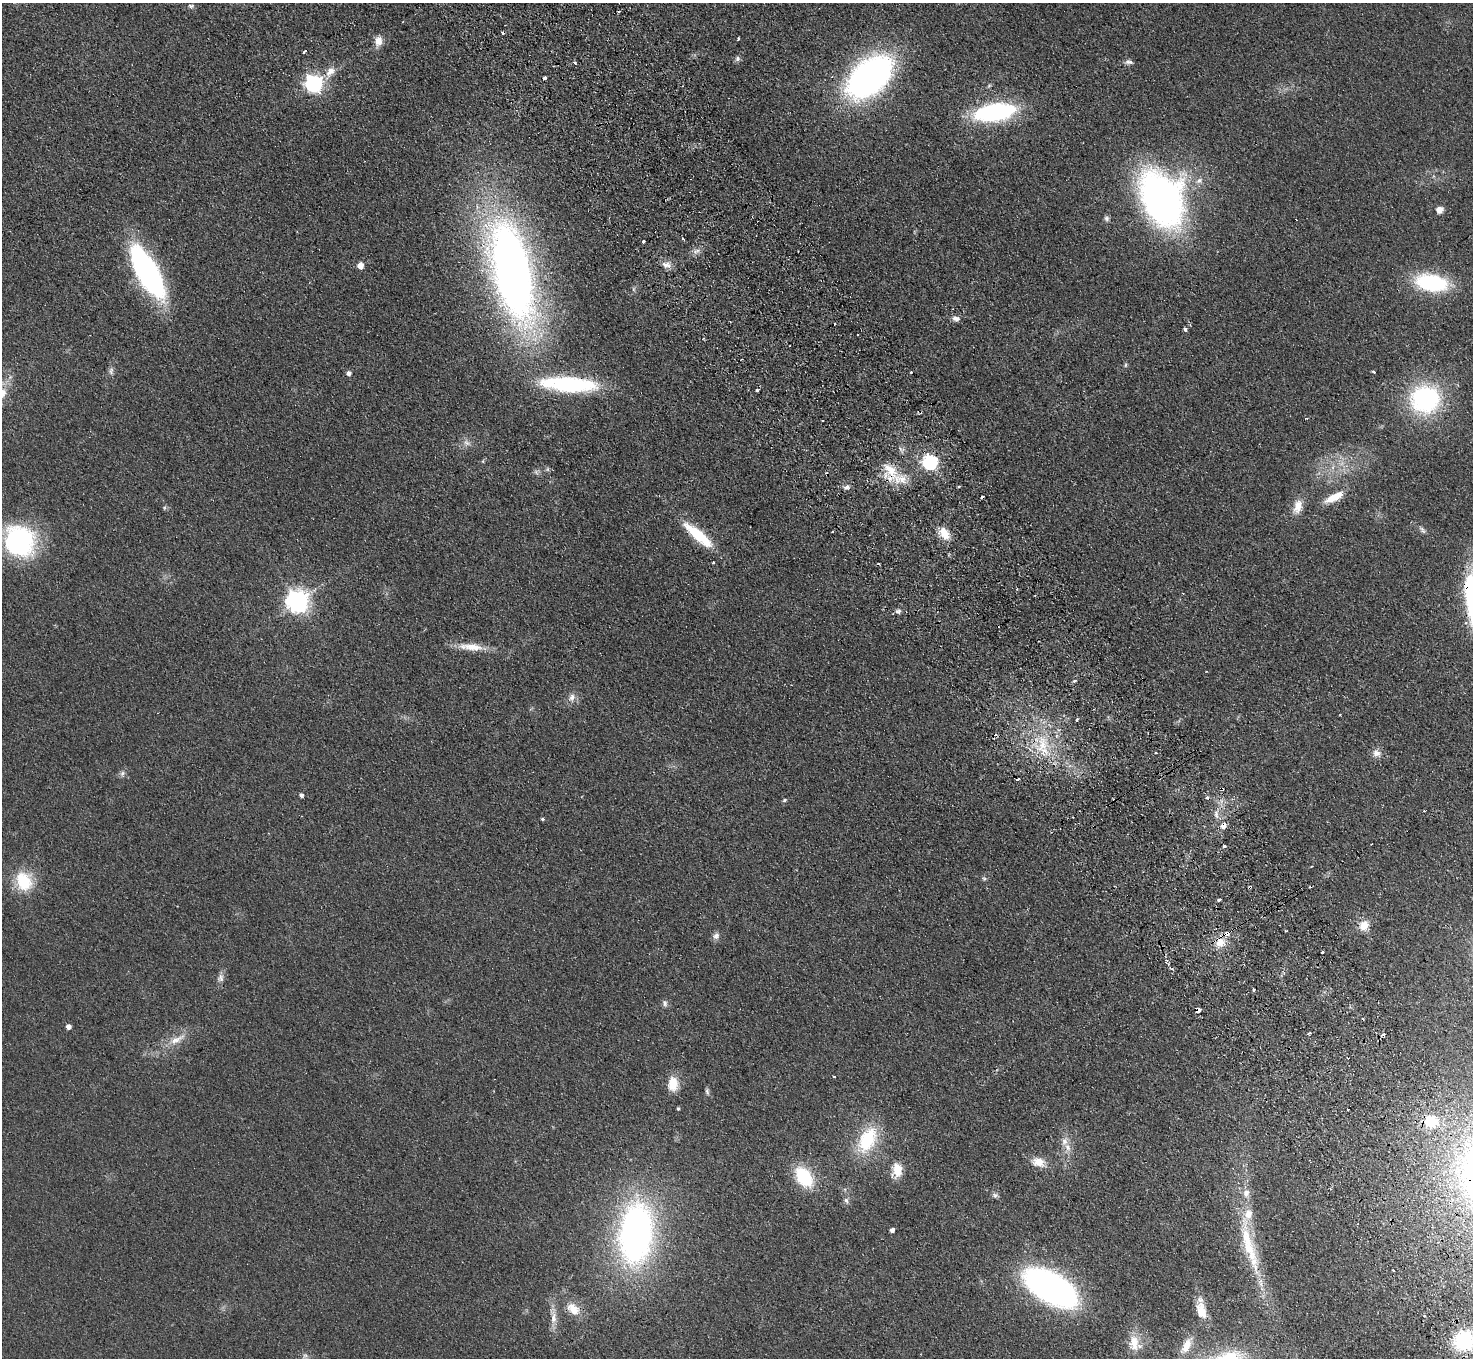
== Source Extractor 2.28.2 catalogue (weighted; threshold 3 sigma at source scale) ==
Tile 6 of 4 x 4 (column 2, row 2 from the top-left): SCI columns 1522-2992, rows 2907-4262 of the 5984 x 5950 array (HDU 1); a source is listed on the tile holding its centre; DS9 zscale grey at full resolution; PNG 1475 x 1360 px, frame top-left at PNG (2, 3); no overlay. Shown black and unused: <1% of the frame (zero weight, under 2 of 3 exposures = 3% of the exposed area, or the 3 px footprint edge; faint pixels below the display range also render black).
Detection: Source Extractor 2.28.2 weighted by HDU 2 'WHT'; one run over the whole footprint, this tile lists its part. Background 0.0733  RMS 0.01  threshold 0.0457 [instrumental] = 3 sigma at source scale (4.5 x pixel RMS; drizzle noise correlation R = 1.50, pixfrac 1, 0.05/0.05 arcsec/px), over >= 5 px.
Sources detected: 133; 14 cosmic-ray / hot-pixel residue — not listed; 5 inside a brighter listed object's ellipse — not listed separately; the other 114 listed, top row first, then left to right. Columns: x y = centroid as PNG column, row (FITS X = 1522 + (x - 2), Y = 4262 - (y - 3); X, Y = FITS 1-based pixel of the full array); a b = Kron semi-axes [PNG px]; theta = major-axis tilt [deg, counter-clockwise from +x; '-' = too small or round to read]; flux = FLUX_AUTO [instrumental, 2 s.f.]
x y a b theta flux
191 6 8 5 4 2.3
619 12 3 2 - 1.6
738 38 3 3 - 4.4
378 41 12 9 81 8.8
304 52 5 3 - 6.4
737 59 7 6 - 2.8
575 62 3 3 - 2.7
1129 62 11 6 -1 3.5
330 72 17 10 50 11
870 77 43 26 42 360
545 78 3 3 - 6.1
313 83 8 8 - 260
989 86 6 4 20 1.3
995 112 36 15 9 150
1199 181 11 8 27 5.7
1162 199 42 28 -66 550
1439 210 8 7 - 6.3
1107 218 7 6 - 2.5
683 239 3 2 - 1.5
644 241 3 3 - 5.7
697 251 11 4 23 3.5
360 265 5 5 - 9.9
666 265 12 8 -9 6.6
511 271 100 36 -77 700
147 272 56 20 -60 220
1431 282 32 16 -10 87
633 289 7 4 -90 1.6
956 318 10 7 -10 4.2
835 324 3 2 - 1.6
1185 329 4 3 - 6.4
1125 365 6 4 89 1.4
111 371 12 5 87 3.3
1374 372 3 3 - 2.5
348 373 5 5 - 3.4
569 384 58 15 -3 110
757 390 4 3 - 4.5
1425 399 22 20 -2 170
1306 418 3 2 - 0.83
467 443 12 7 -29 4.7
901 449 12 5 -14 3.5
930 462 7 7 - 220
891 470 28 13 -53 25
846 487 7 5 15 3
1334 497 25 8 27 17
1298 506 19 11 73 12
164 508 6 4 72 1.3
1422 530 10 5 -53 2.7
944 533 16 9 -54 16
698 535 39 10 -41 44
19 542 32 29 -60 160
713 562 3 3 - 2.7
1017 589 3 3 - 1.2
297 601 8 8 - 660
898 611 9 5 15 3.1
471 647 34 9 -5 18
1074 681 4 3 - 2.9
572 697 12 9 68 5.8
1077 719 3 3 - 2.8
1043 745 21 11 61 23
1156 753 3 3 - 1.9
1376 753 11 9 -24 6.2
122 773 8 6 48 2.9
1222 789 4 3 - 1.7
301 795 5 4 - 2.9
1207 798 5 4 - 1.8
784 800 6 4 29 1.5
1424 811 2 2 - 1.2
1216 814 11 5 -75 4.4
542 819 4 3 - 1.4
1223 826 9 7 44 5.1
1371 844 3 2 - 0.73
1224 846 3 3 - 3.5
984 879 6 5 - 1.6
24 881 27 20 -66 35
1250 887 3 3 - 2.4
1219 900 4 3 - 2.4
1364 925 14 11 49 11
1226 934 4 3 - 17
716 936 10 8 38 4.2
1220 942 14 13 - 13
1322 952 3 2 - 1.5
1167 961 6 3 52 1.7
1172 969 6 3 -19 1.2
221 978 12 7 85 4.8
1254 989 3 3 - 3
665 1003 10 6 -77 2.9
1198 1010 4 3 - 15
68 1026 5 4 - 5
1309 1033 4 2 - 1.7
1383 1035 4 3 - 3.3
177 1039 28 9 28 14
673 1084 17 11 -88 17
707 1091 8 5 -79 2.3
678 1109 4 3 - 1.4
1348 1109 3 3 - 2.1
1431 1121 14 12 -12 31
867 1140 35 20 64 54
1067 1147 13 8 -74 7.1
1038 1162 16 12 -14 12
897 1170 17 12 -88 16
804 1177 24 15 -54 50
995 1195 8 7 - 2.7
846 1200 8 6 -71 3
892 1230 4 4 - 3.7
635 1234 46 24 85 450
1249 1246 93 14 -75 66
1050 1288 46 22 -30 360
573 1309 19 12 -45 16
1201 1311 24 13 -75 18
553 1318 19 8 85 9.6
1464 1341 19 18 - 71
1134 1343 22 13 -87 18
1186 1346 25 10 60 17
305 1355 6 6 - 2.3
Overlapping masked pixels (flux is a lower limit): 7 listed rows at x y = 891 470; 1222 789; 1223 826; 1250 887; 1226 934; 1220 942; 1198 1010
Isophote crosses this tile's border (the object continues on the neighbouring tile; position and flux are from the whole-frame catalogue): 1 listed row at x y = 1464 1341